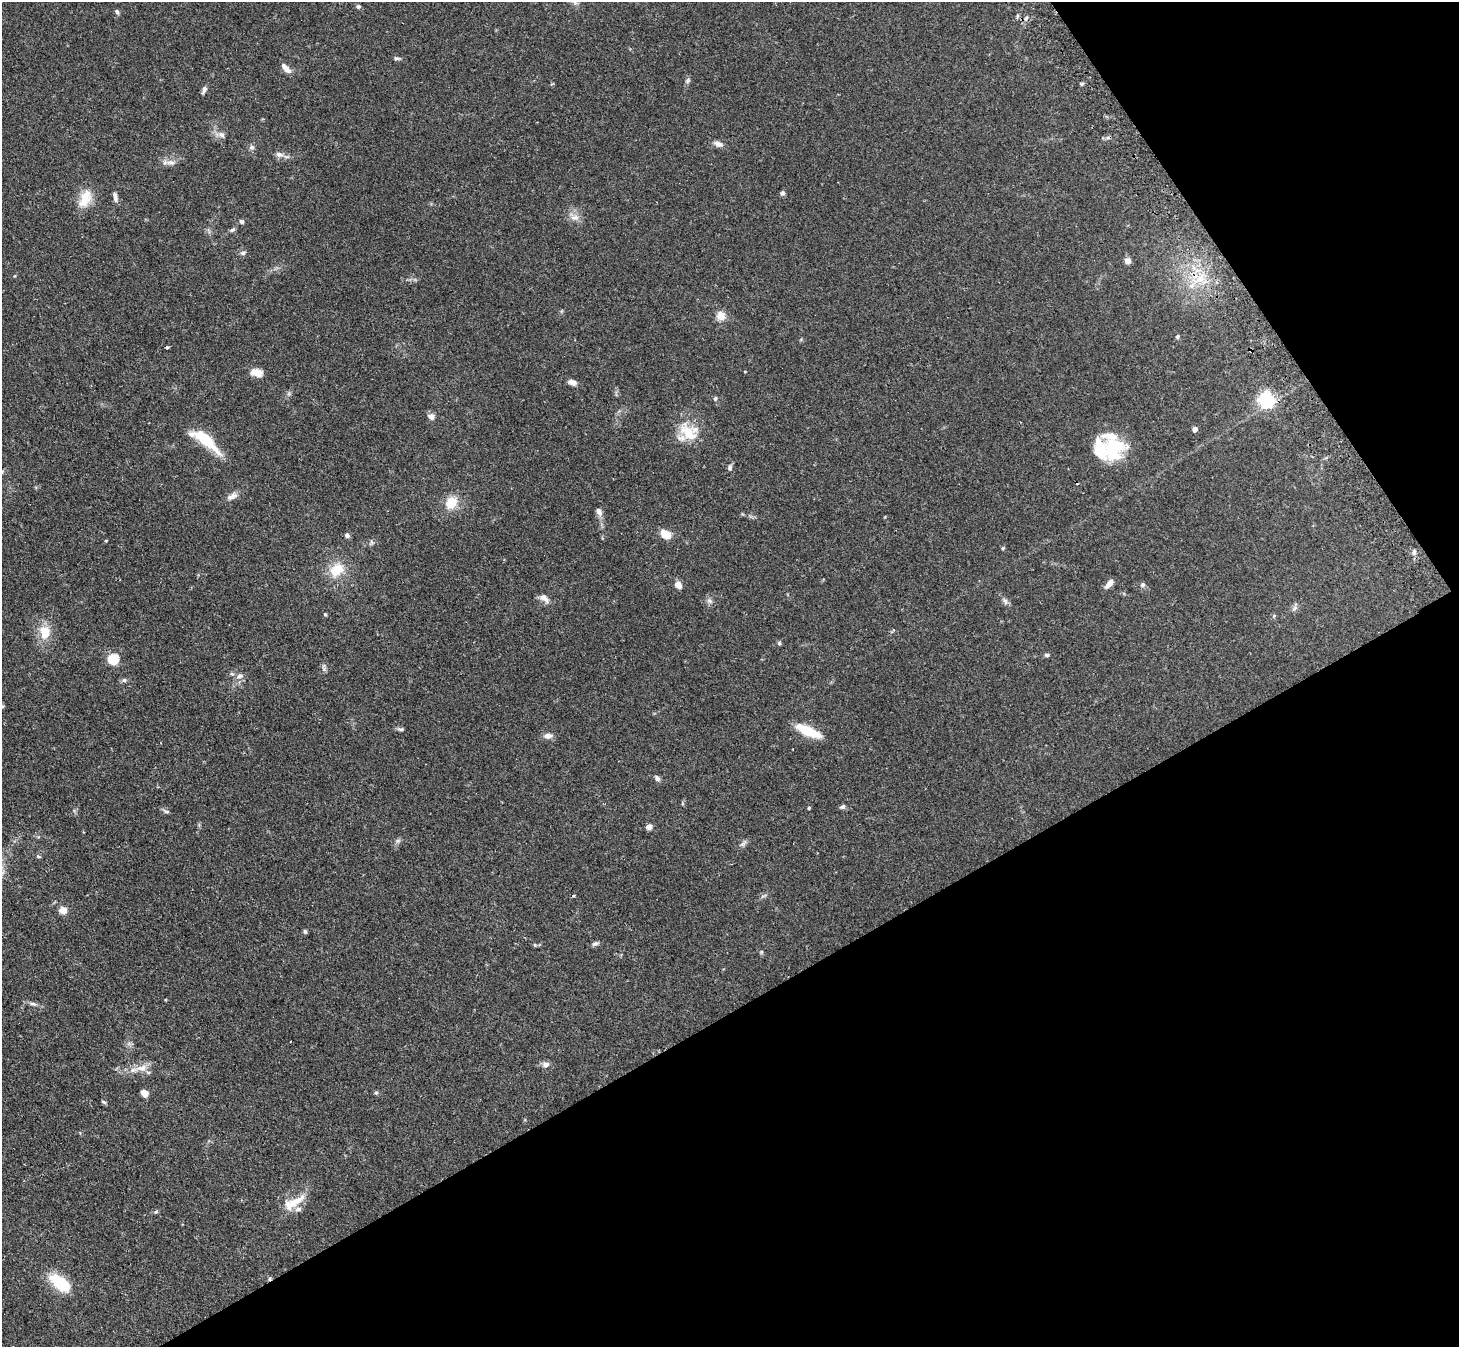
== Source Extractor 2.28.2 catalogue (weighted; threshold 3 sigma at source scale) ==
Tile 12 of 4 x 4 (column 4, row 3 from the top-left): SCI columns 4405-5861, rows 1515-2859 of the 5893 x 5858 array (HDU 1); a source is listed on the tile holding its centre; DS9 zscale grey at full resolution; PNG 1461 x 1349 px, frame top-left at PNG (2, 2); no overlay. Shown black and unused: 31% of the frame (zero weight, under 2 of 3 exposures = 3% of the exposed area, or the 3 px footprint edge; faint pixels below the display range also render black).
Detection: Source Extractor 2.28.2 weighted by HDU 2 'WHT'; one run over the whole footprint, this tile lists its part. Background 0.106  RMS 0.0065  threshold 0.0291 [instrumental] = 3 sigma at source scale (4.5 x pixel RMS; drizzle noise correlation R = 1.50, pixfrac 1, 0.05/0.05 arcsec/px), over >= 5 px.
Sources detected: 93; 2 cosmic-ray / hot-pixel residue — not listed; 4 inside a brighter listed object's ellipse — not listed separately; the other 87 listed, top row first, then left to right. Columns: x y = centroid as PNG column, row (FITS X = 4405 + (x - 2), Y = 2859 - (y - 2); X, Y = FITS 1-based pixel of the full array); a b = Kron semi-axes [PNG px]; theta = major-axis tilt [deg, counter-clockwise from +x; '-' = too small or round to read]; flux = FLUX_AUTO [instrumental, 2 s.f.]
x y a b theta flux
358 6 6 5 - 1.2
117 12 7 4 -70 1.2
397 58 8 4 -9 1.3
286 68 14 6 -47 4.5
688 81 7 6 - 1.3
204 89 8 5 70 2.2
221 135 10 7 -39 2.7
718 144 13 7 -16 2.9
252 147 8 6 -1 1.6
279 154 12 7 -13 3.1
171 162 16 6 0 3.4
782 193 6 5 - 1.5
115 197 11 5 -81 2.8
85 198 25 14 68 12
575 218 13 8 8 3.8
242 221 5 5 - 1.5
232 230 7 5 33 1.3
243 253 7 6 - 1.7
1127 261 8 6 -34 2.6
1201 279 11 10 - 7.8
1192 285 11 7 44 4.3
721 316 9 9 - 6.5
1177 336 5 5 - 0.92
167 347 3 3 - 1.2
745 371 3 2 - 0.48
257 373 15 9 -10 5.6
572 382 9 6 -14 3.1
715 399 6 5 - 1.1
1266 400 6 6 - 170
431 416 9 8 - 2.6
1195 429 4 4 - 3.8
688 432 23 13 -43 18
205 440 34 10 -39 27
1113 449 29 26 64 34
730 467 8 6 85 1.5
232 496 16 8 25 3.7
451 503 15 12 57 12
599 512 11 7 -70 2.9
665 534 13 8 -34 8.1
347 535 6 6 - 1.6
106 541 3 3 - 0.72
371 542 7 4 -71 1
1003 548 5 4 - 0.66
1414 552 7 6 - 1.9
336 570 18 14 40 14
1109 583 11 5 50 4.3
678 585 8 6 -48 4.7
1143 585 6 5 - 1.6
544 598 15 8 -38 3.8
710 601 9 6 -27 1.9
1005 601 10 6 -59 2.1
1295 608 7 4 70 1.4
325 614 4 4 - 0.86
1274 616 5 5 - 0.81
45 632 19 13 -86 12
779 643 5 5 - 1.1
1046 655 6 5 - 1.1
113 659 5 5 - 48
324 668 13 4 -88 1.6
240 676 11 6 22 2.8
124 680 6 5 - 1.2
3 706 6 4 71 0.75
400 729 9 5 -2 1.3
808 731 28 8 -24 19
548 736 11 7 6 3.5
657 778 9 6 -54 1.7
843 807 7 6 - 1.4
809 808 4 3 - 0.69
166 811 8 4 -1 1.1
649 827 6 5 - 2.9
398 841 7 4 1 1.2
743 843 12 5 44 1.9
39 857 7 3 -19 0.7
63 910 5 5 - 15
305 932 6 4 -73 1.1
595 944 9 6 21 1.5
535 945 5 4 - 0.77
761 952 5 5 - 0.81
33 1004 10 5 -17 1.9
546 1064 8 7 - 3.1
142 1068 18 9 7 6.9
144 1093 8 6 -47 3.8
376 1093 5 5 - 1
104 1102 7 4 -27 0.97
289 1205 18 15 44 9.2
156 1212 6 4 29 0.88
60 1283 25 12 -37 24